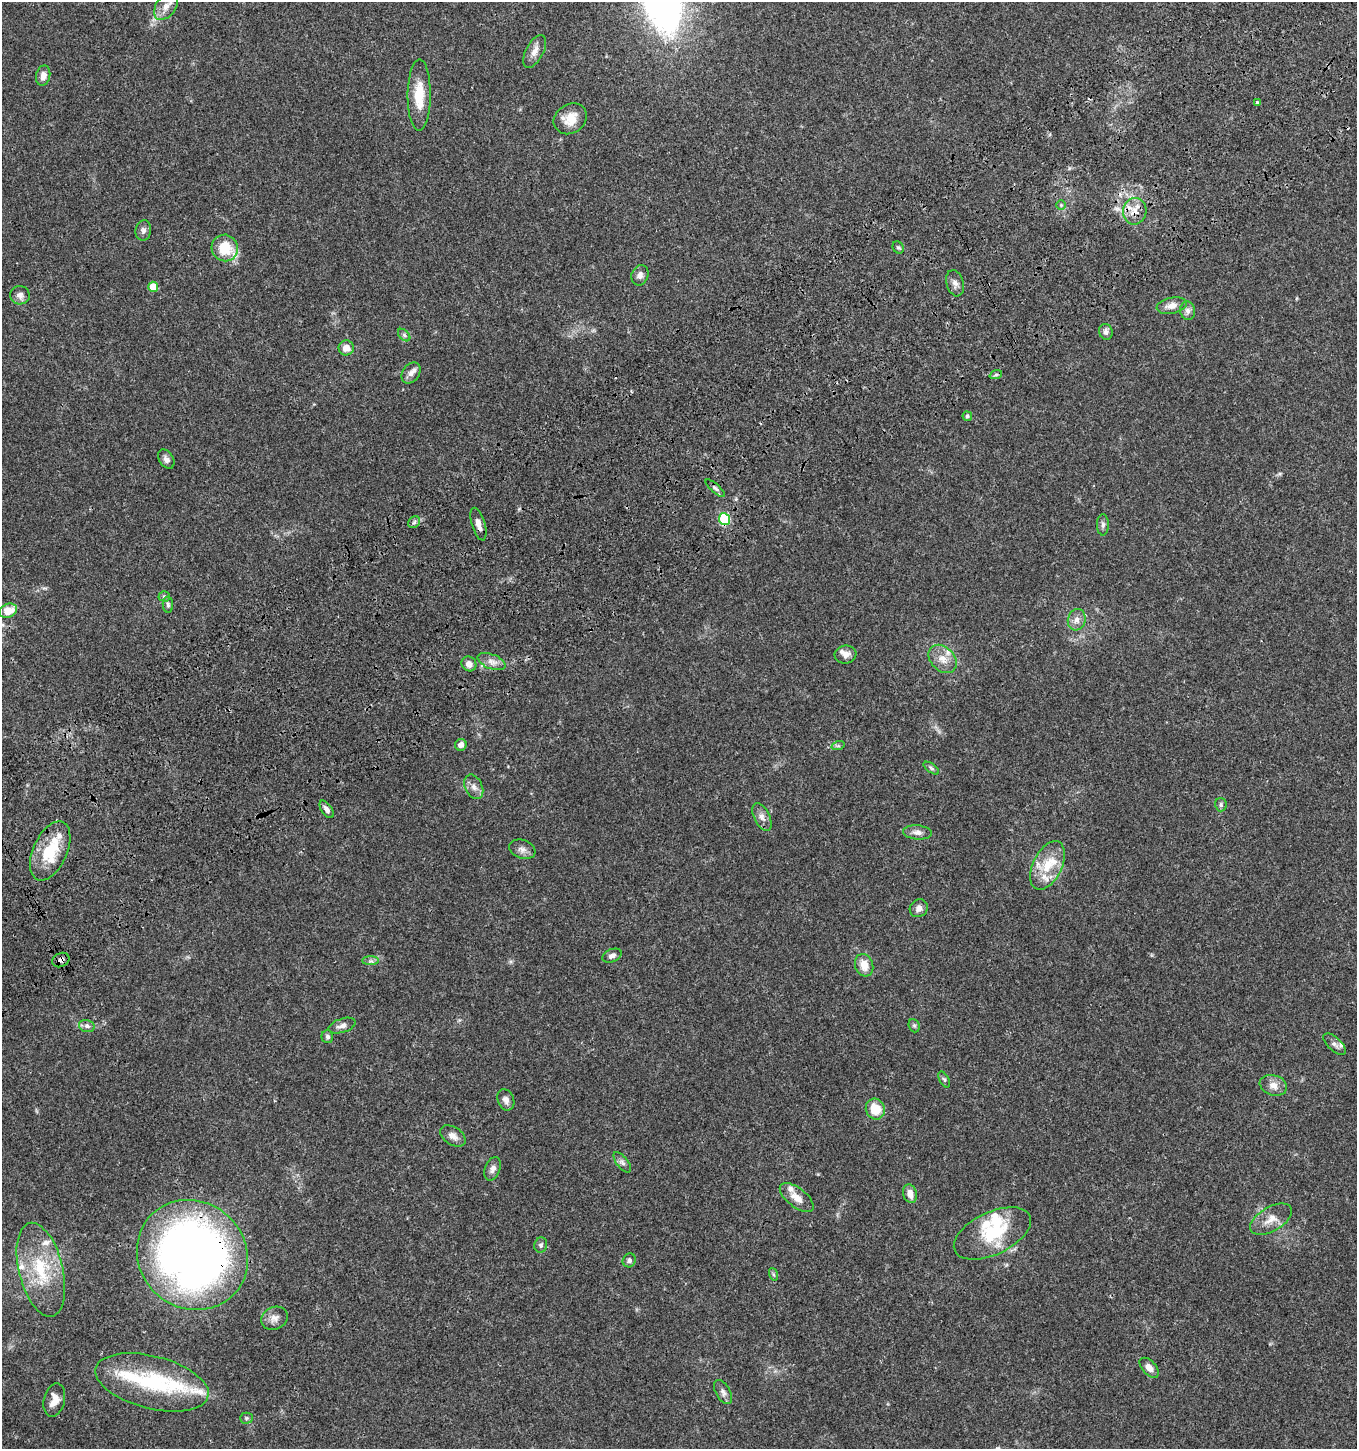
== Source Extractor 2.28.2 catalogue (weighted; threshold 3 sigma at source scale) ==
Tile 10 of 4 x 4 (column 2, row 3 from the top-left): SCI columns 1533-2887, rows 1557-3003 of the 5835 x 6003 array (HDU 1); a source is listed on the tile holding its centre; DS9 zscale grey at full resolution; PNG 1359 x 1451 px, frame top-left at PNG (2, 2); each listed source drawn as its Kron ellipse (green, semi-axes under 4 px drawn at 4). Shown black and unused: <1% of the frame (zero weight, under 3 of 4 exposures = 6% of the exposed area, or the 3 px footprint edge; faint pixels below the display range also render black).
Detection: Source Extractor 2.28.2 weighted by HDU 2 'WHT'; one run over the whole footprint, this tile lists its part. Background 0.0349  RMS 0.0033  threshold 0.0149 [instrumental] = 3 sigma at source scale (4.5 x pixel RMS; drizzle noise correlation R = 1.50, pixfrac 1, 0.0396/0.0396 arcsec/px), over >= 5 px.
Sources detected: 95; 3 cosmic-ray / hot-pixel residue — neither listed nor drawn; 12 inside a brighter listed object's ellipse — not listed separately; the other 80 listed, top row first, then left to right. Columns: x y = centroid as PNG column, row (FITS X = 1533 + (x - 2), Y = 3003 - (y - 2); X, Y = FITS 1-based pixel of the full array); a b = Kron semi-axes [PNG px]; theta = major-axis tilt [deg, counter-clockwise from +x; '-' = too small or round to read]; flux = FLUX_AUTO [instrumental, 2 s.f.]
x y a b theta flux
166 7 15 9 53 3.2
535 51 18 8 62 2.6
43 76 10 7 77 2.1
419 95 35 11 90 8.4
1257 102 3 3 - 1
570 119 17 14 35 5.3
1061 205 5 5 - 0.44
1135 211 13 11 80 3.7
143 230 10 8 81 1.3
898 247 6 5 - 0.59
225 248 13 13 - 9.8
640 275 10 8 69 1.6
955 283 13 8 -74 1.7
153 287 5 5 - 6.8
20 295 10 9 - 1.7
1172 306 15 8 12 2.6
1188 311 9 7 -79 1.4
1106 332 8 6 -73 1.4
404 335 7 4 -45 0.71
346 348 7 7 - 2.5
411 373 11 8 54 1.9
996 374 6 4 20 0.59
967 416 5 4 - 0.59
166 459 10 7 -55 1.3
715 488 12 4 -42 0.93
724 519 6 5 - 25
414 522 6 5 - 0.75
478 524 17 6 -73 2.2
1103 525 10 6 -90 1
164 596 5 5 - 0.59
168 605 8 5 -86 0.78
8 611 9 6 21 5.7
1077 620 11 8 73 2
845 655 11 9 7 2.1
942 659 16 12 -46 3.9
492 662 15 7 -21 2.1
469 664 8 7 - 2.1
461 745 6 5 - 1.9
838 746 7 4 17 0.56
931 768 9 4 -36 0.68
474 787 13 8 -64 2
1221 805 6 6 - 0.7
327 809 10 5 -56 1.4
762 817 15 7 -64 2
917 832 14 7 -5 1.9
522 849 13 9 -20 1.8
50 851 31 17 66 15
1047 865 26 14 64 8.9
919 908 9 8 - 1.7
612 956 10 6 22 1.4
61 960 9 6 28 1.6
371 961 8 4 0 0.76
864 965 11 9 -71 4
87 1026 8 6 -14 0.99
342 1026 14 7 18 1.7
914 1026 7 5 -68 0.6
327 1037 6 5 - 0.77
1335 1044 14 6 -43 1.6
944 1079 8 4 -63 0.61
1273 1085 14 10 -18 2.8
506 1100 11 8 -68 1.6
875 1109 10 9 - 6.8
453 1136 14 9 -33 2.1
622 1162 12 5 -52 1.2
493 1169 12 7 70 1.6
910 1194 9 7 -75 2.7
797 1198 20 9 -37 3.7
1271 1219 23 12 30 4.3
992 1233 41 21 25 18
541 1245 7 6 - 0.84
192 1255 57 53 -42 240
629 1260 7 6 - 0.97
41 1270 48 22 -76 20
773 1274 6 4 -71 0.52
275 1318 14 11 26 2.3
1149 1368 12 7 -47 2.3
152 1382 58 26 -14 29
723 1392 13 7 -60 1.5
54 1400 17 10 76 3.6
246 1418 6 5 - 0.62
Overlapping masked pixels (flux is a lower limit): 5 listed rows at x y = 1135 211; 724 519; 478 524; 61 960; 192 1255
Isophote crosses this tile's border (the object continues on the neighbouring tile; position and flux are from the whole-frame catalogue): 1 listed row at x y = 166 7